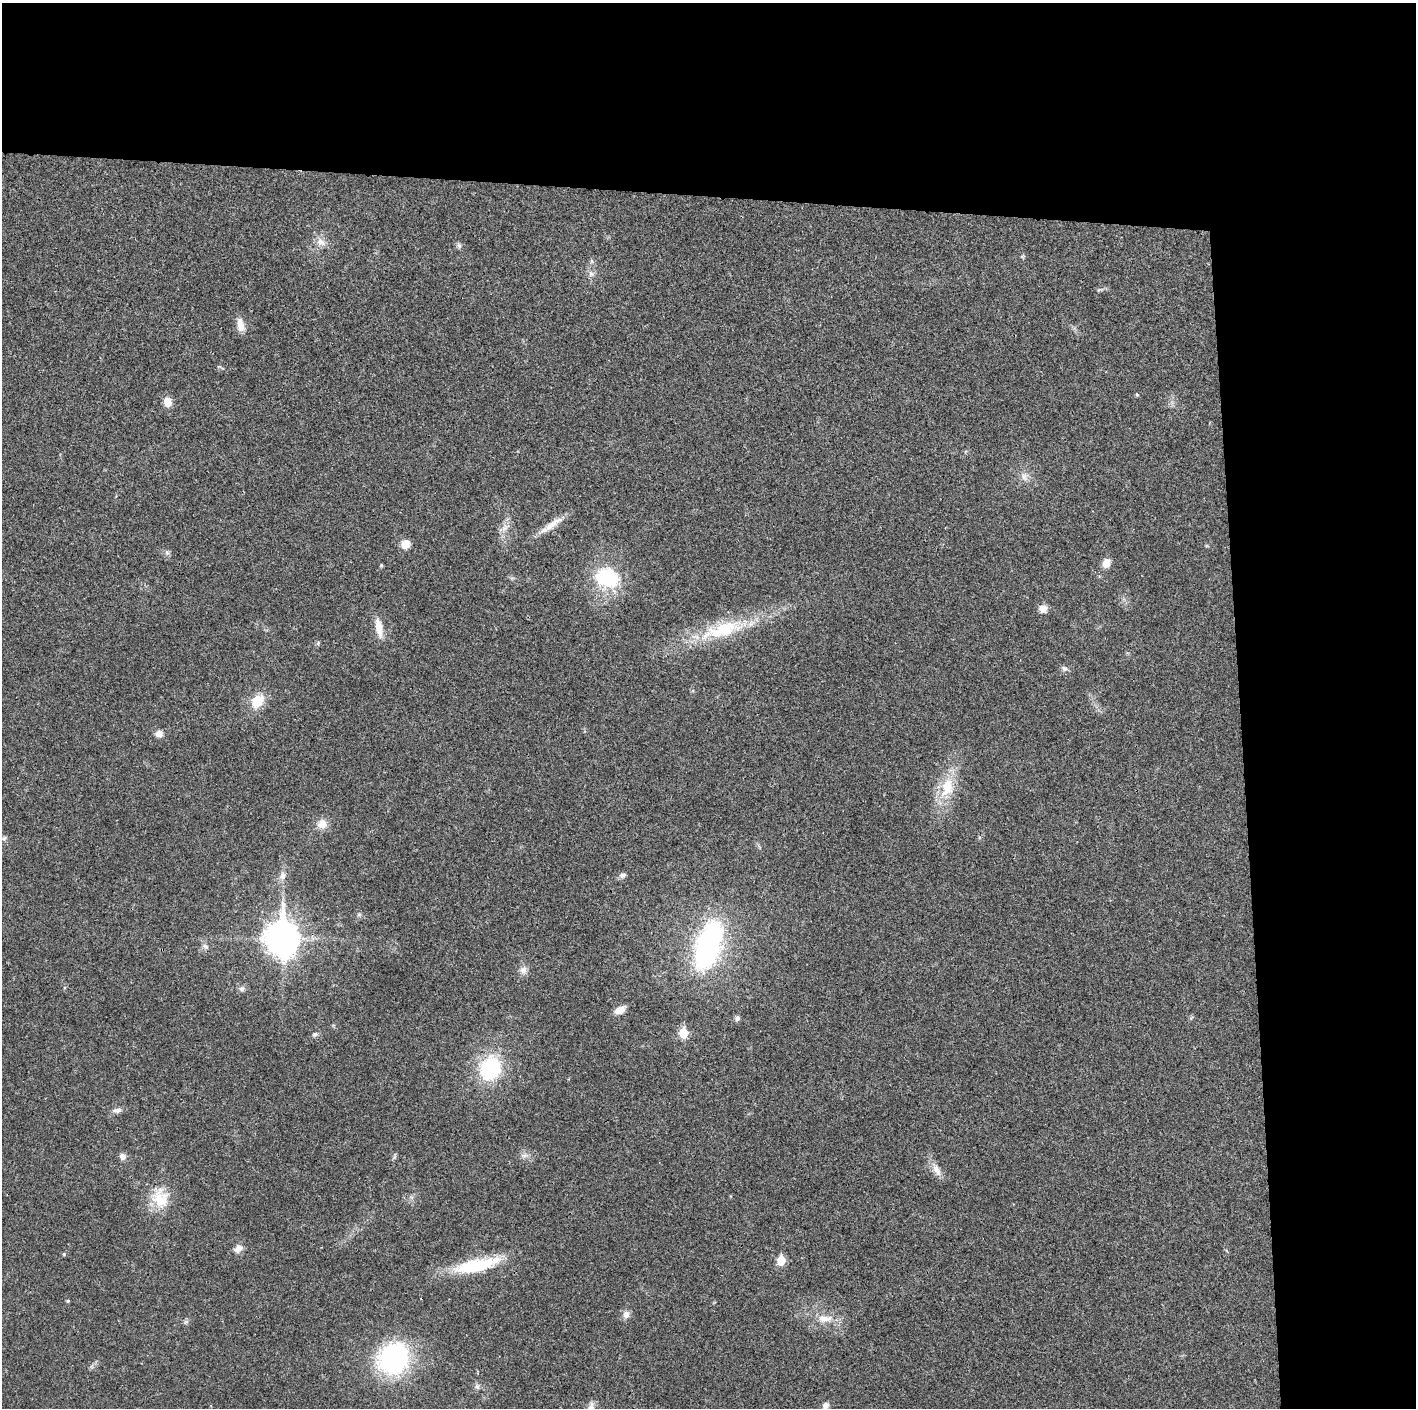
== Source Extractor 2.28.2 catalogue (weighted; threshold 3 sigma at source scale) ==
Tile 3 of 3 x 3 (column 3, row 1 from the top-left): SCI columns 2829-4242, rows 2817-4222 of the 4243 x 4225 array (HDU 1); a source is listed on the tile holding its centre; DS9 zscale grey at full resolution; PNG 1418 x 1410 px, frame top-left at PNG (2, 3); no overlay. Shown black and unused: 24% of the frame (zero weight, under 3 of 4 exposures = <1% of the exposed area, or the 3 px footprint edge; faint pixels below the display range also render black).
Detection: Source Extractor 2.28.2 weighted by HDU 2 'WHT'; one run over the whole footprint, this tile lists its part. Background 0.0183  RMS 0.0039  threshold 0.0177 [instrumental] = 3 sigma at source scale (4.5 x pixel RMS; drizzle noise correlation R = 1.50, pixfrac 1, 0.05/0.05 arcsec/px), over >= 5 px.
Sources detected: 52; all 52 listed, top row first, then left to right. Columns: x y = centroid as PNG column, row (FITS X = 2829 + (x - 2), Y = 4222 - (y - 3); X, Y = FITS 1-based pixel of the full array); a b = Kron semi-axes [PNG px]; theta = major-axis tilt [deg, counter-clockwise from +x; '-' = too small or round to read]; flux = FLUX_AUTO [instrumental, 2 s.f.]
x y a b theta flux
320 242 13 10 -38 3
459 245 8 6 -50 0.96
591 274 9 7 -56 1.6
240 325 17 8 -75 3.6
1137 395 5 4 - 0.48
167 402 9 8 - 4.2
1024 476 12 8 82 2.4
553 524 32 8 35 5.4
505 527 13 8 42 2.6
405 544 11 10 - 3.6
167 553 7 4 -19 0.79
1106 563 9 7 68 3.9
381 565 5 4 - 0.44
607 578 26 20 -15 26
1043 608 9 8 - 3.2
379 628 25 8 -79 5.3
723 630 63 19 17 27
318 643 6 5 - 0.62
1064 668 8 7 - 1.1
257 701 16 12 48 8.5
159 734 9 8 - 2.1
947 787 28 16 72 12
322 824 13 11 -88 3.7
4 838 7 5 43 0.84
622 875 9 6 17 1.2
283 876 11 8 85 2.1
359 914 7 4 1 0.64
282 938 13 10 -88 690
708 945 34 16 72 100
206 946 9 6 -38 1.3
523 970 11 10 - 2.1
242 989 7 6 - 1.1
620 1010 12 7 29 3.5
737 1018 8 6 73 0.94
683 1033 6 5 - 14
315 1034 8 5 19 0.97
490 1068 23 19 70 32
117 1110 13 7 6 1.7
524 1155 9 4 8 1.1
122 1156 7 7 - 2.1
937 1170 18 9 -63 3.3
160 1198 27 23 -78 11
238 1248 11 8 37 2.5
64 1254 5 4 - 0.42
781 1260 6 5 - 12
476 1265 58 15 12 22
68 1301 4 4 - 0.45
626 1314 9 8 - 2.2
825 1319 24 10 2 5.4
393 1359 34 30 48 52
477 1386 9 5 -63 1.1
825 1405 9 8 - 1.8